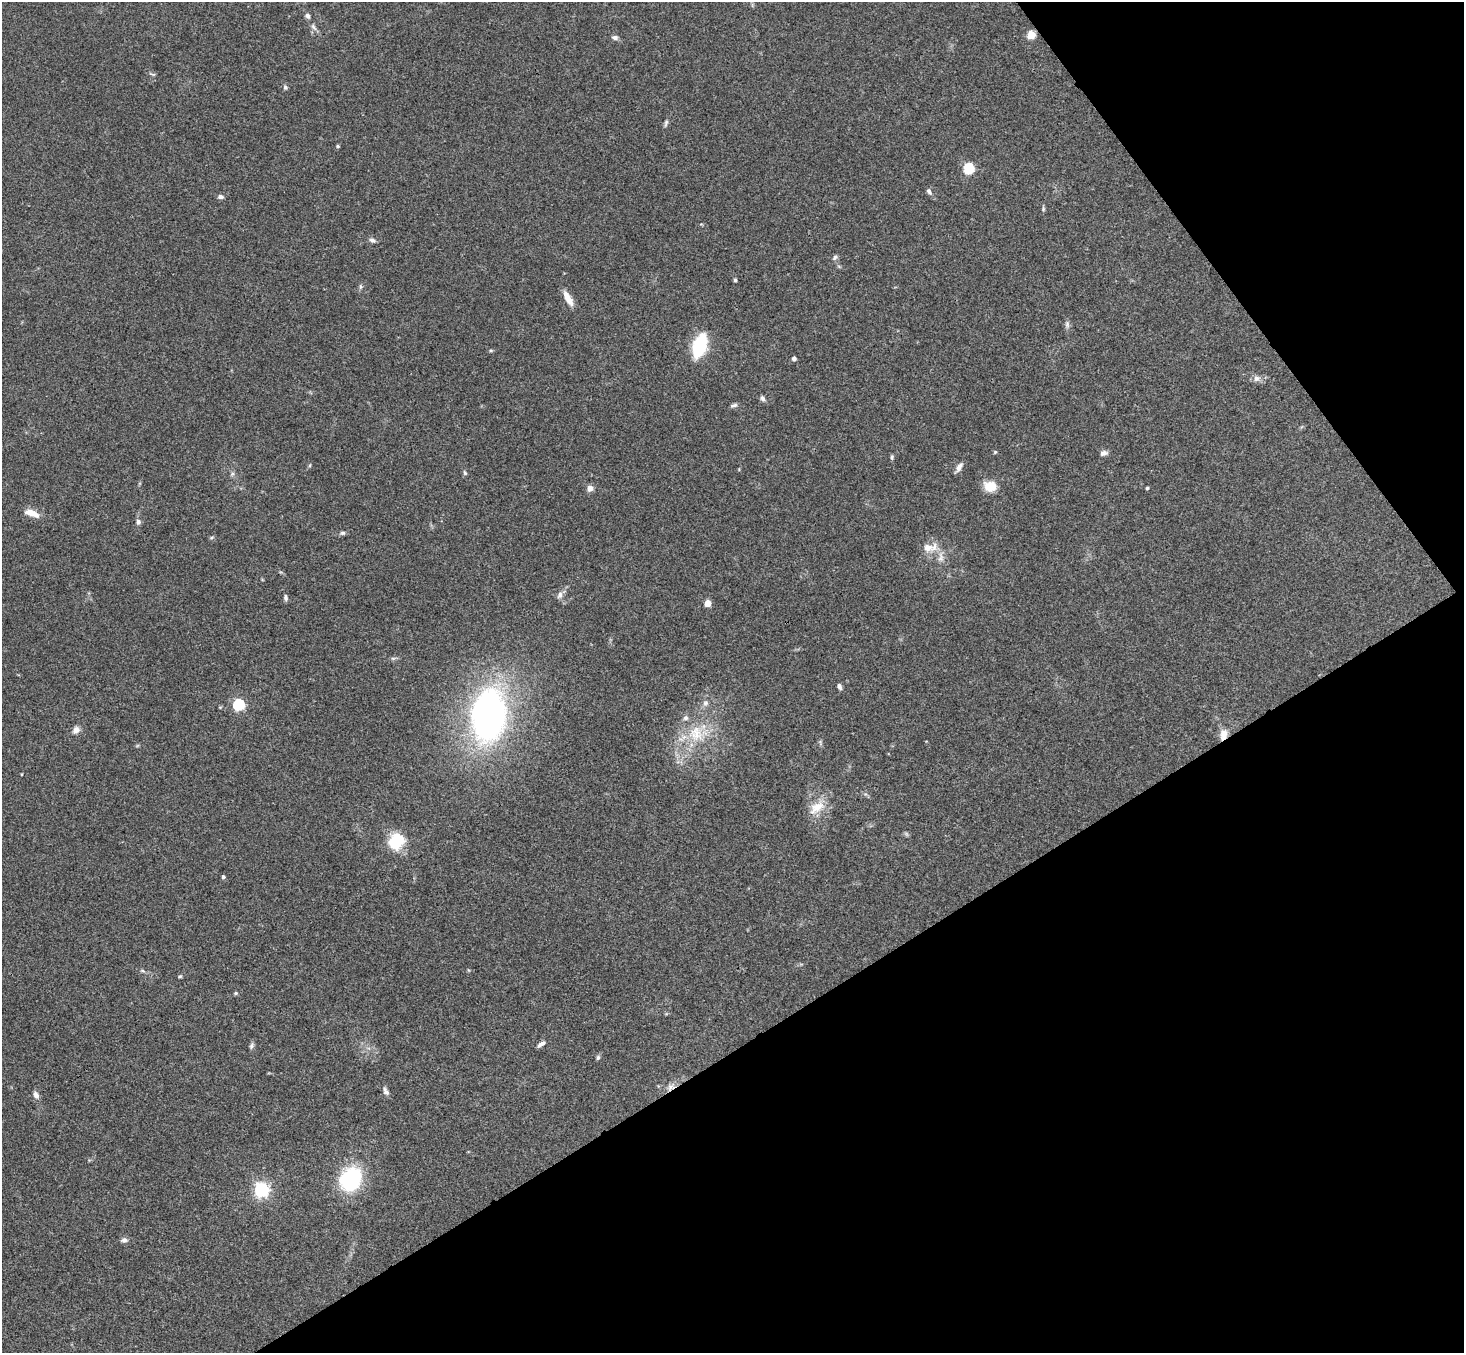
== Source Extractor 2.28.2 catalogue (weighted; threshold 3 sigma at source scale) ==
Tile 12 of 4 x 4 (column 4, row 3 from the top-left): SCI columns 4439-5900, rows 1683-3033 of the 5950 x 5930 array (HDU 1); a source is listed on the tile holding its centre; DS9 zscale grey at full resolution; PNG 1466 x 1355 px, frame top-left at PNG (2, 2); no overlay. Shown black and unused: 30% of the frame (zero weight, under 3 of 4 exposures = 6% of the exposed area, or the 3 px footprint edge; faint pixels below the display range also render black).
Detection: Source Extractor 2.28.2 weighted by HDU 2 'WHT'; one run over the whole footprint, this tile lists its part. Background 0.163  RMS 0.0074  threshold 0.0331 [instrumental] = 3 sigma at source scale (4.5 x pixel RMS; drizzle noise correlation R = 1.50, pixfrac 1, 0.05/0.05 arcsec/px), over >= 5 px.
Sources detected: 67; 1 inside a brighter listed object's ellipse — not listed separately; the other 66 listed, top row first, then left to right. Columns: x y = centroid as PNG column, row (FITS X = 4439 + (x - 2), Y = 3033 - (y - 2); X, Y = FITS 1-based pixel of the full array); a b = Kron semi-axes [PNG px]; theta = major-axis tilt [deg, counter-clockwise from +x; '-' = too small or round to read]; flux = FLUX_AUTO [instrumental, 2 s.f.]
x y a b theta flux
308 16 8 6 -58 2
313 27 11 5 -52 2.6
1031 35 5 5 - 23
615 38 8 5 -19 2.3
153 74 8 3 -5 0.98
285 87 6 5 - 1.5
666 123 11 4 73 1.7
338 146 5 4 - 0.9
968 168 6 5 - 62
929 191 8 5 -60 2
220 197 7 5 -3 2.2
1043 209 7 4 -84 1.1
372 240 8 5 -30 2.1
835 257 7 6 - 1.7
735 280 4 3 - 1.3
360 286 7 4 -90 1.3
568 298 20 7 -60 7.9
1067 324 10 6 -81 2.2
700 346 26 12 71 38
491 350 6 4 -1 0.88
794 359 4 4 - 3.1
1256 378 9 8 - 3.3
762 398 7 5 -56 2
734 405 9 5 11 1.8
995 452 5 4 - 0.81
1104 453 9 6 16 2.6
892 457 7 4 -84 1.1
310 465 6 3 71 0.82
959 467 13 6 59 3.5
465 473 6 4 -71 1.2
990 486 12 10 -10 14
590 488 5 5 - 7.2
1147 488 3 3 - 0.96
32 513 19 7 -19 8.1
138 522 7 6 - 2
343 533 7 5 2 1.5
212 538 6 4 33 1.1
928 548 15 10 -13 8.5
941 557 16 7 -89 5.1
560 595 10 6 75 3
286 598 8 4 -84 1.7
708 603 4 4 - 15
393 658 7 4 17 1.2
839 686 7 5 -72 2.1
705 703 8 7 - 2.7
238 705 5 5 - 76
488 715 56 35 86 250
76 730 9 7 41 3.7
696 734 25 22 -81 28
1224 734 16 10 78 7.1
22 774 3 2 - 0.52
817 807 25 14 36 14
396 841 18 15 59 27
223 877 4 4 - 1.9
142 971 8 4 -9 1.4
180 976 5 4 - 0.91
236 993 5 4 - 1
541 1044 11 4 35 2.7
252 1046 8 6 75 1.7
598 1057 7 5 74 1.4
671 1087 12 8 54 4.1
386 1091 11 6 -64 2.6
36 1095 8 6 -60 3.3
351 1179 31 25 57 50
261 1190 6 6 - 190
124 1240 9 6 5 2.3
Overlapping masked pixels (flux is a lower limit): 2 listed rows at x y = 1224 734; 671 1087